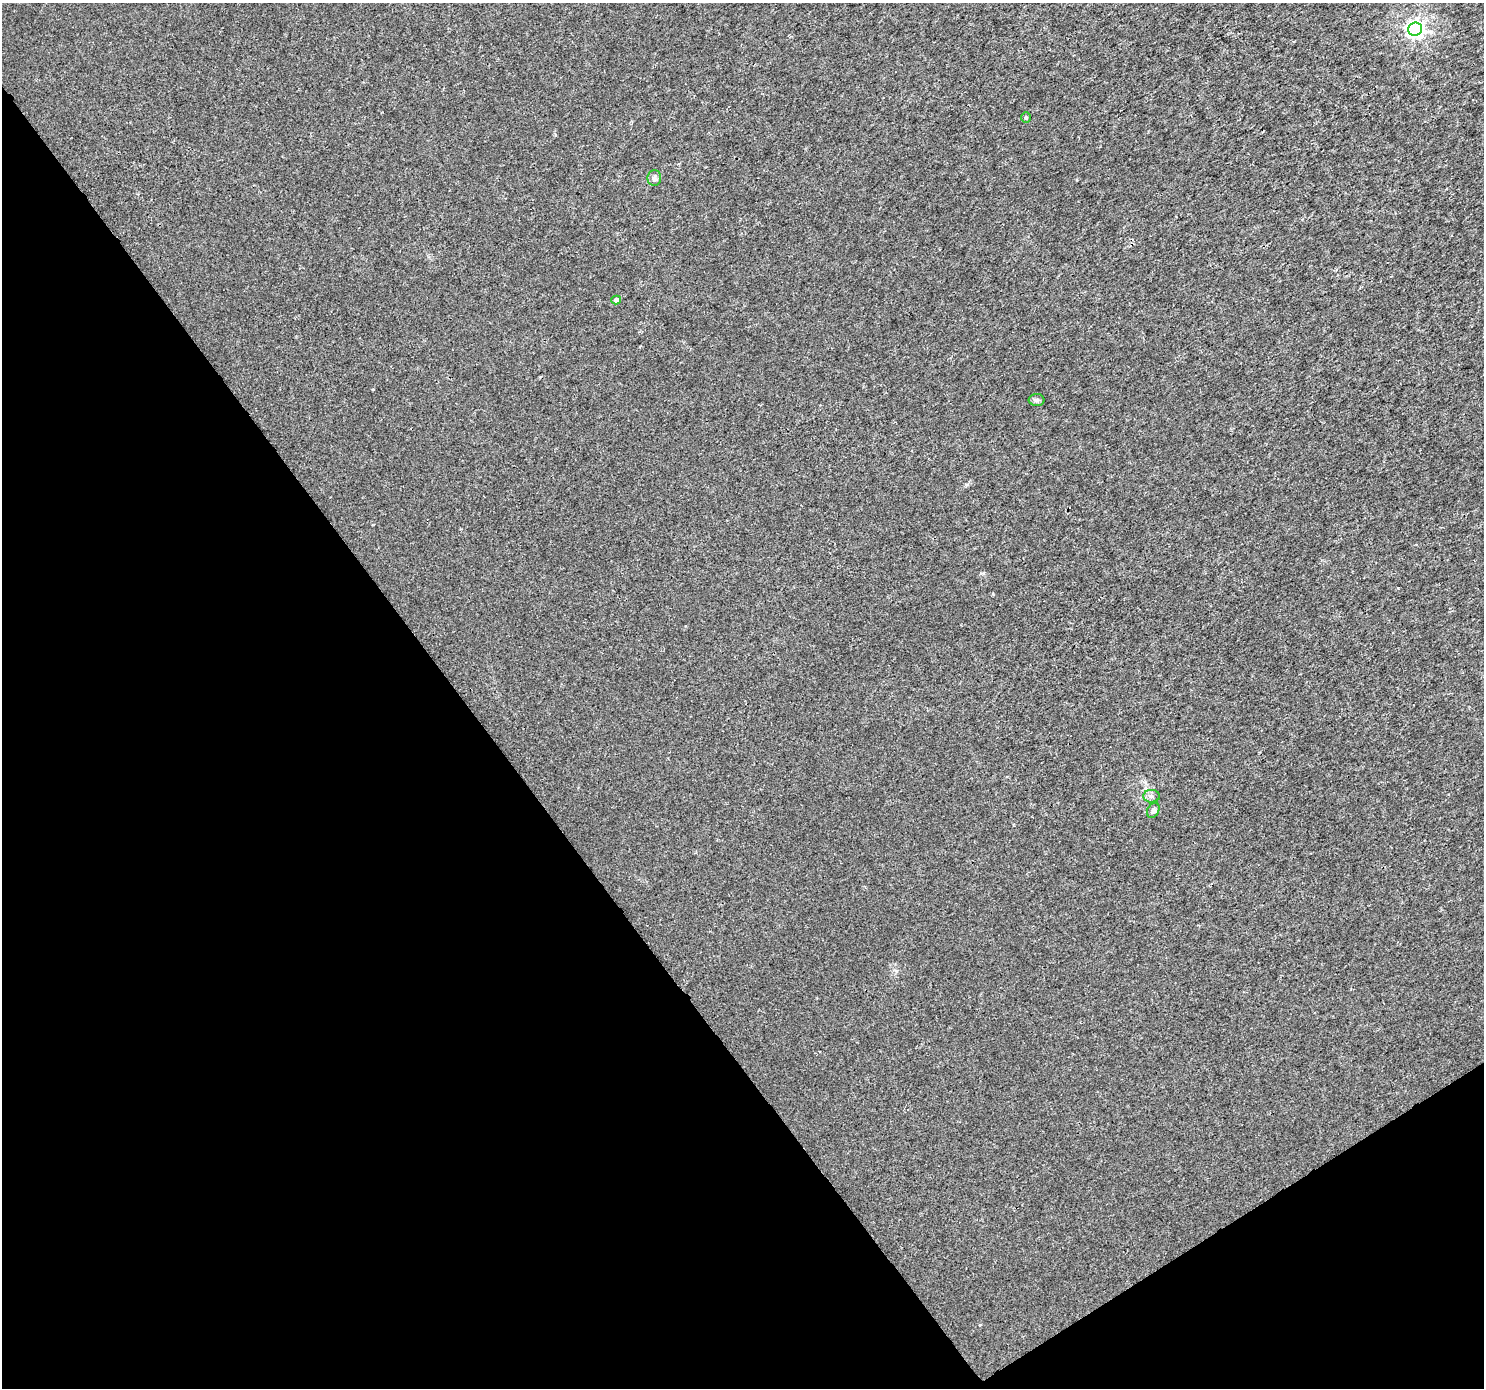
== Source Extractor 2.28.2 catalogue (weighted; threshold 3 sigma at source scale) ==
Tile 14 of 4 x 4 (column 2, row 4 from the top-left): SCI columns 1488-2969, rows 188-1573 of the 5933 x 5856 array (HDU 1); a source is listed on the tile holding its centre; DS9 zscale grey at full resolution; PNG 1486 x 1390 px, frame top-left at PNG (2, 3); each listed source drawn as its Kron ellipse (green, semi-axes under 4 px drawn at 4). Shown black and unused: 35% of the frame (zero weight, under 3 of 4 exposures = <1% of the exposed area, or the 3 px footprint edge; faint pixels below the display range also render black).
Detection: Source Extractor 2.28.2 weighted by HDU 2 'WHT'; one run over the whole footprint, this tile lists its part. Background 0.00147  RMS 0.0022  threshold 0.01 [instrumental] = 3 sigma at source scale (4.5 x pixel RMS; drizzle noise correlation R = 1.50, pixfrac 1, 0.0396/0.0396 arcsec/px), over >= 5 px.
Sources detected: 7; all 7 listed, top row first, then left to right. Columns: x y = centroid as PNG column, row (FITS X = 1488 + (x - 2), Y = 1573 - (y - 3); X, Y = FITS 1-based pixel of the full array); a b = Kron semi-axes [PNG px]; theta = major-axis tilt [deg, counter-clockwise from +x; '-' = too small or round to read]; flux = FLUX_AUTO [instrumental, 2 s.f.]
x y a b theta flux
1415 29 7 6 - 84
1026 118 5 4 - 0.26
654 178 8 7 - 0.62
616 300 5 4 - 0.94
1037 400 8 6 0 0.56
1152 796 8 6 -2 0.65
1153 810 8 5 60 0.6